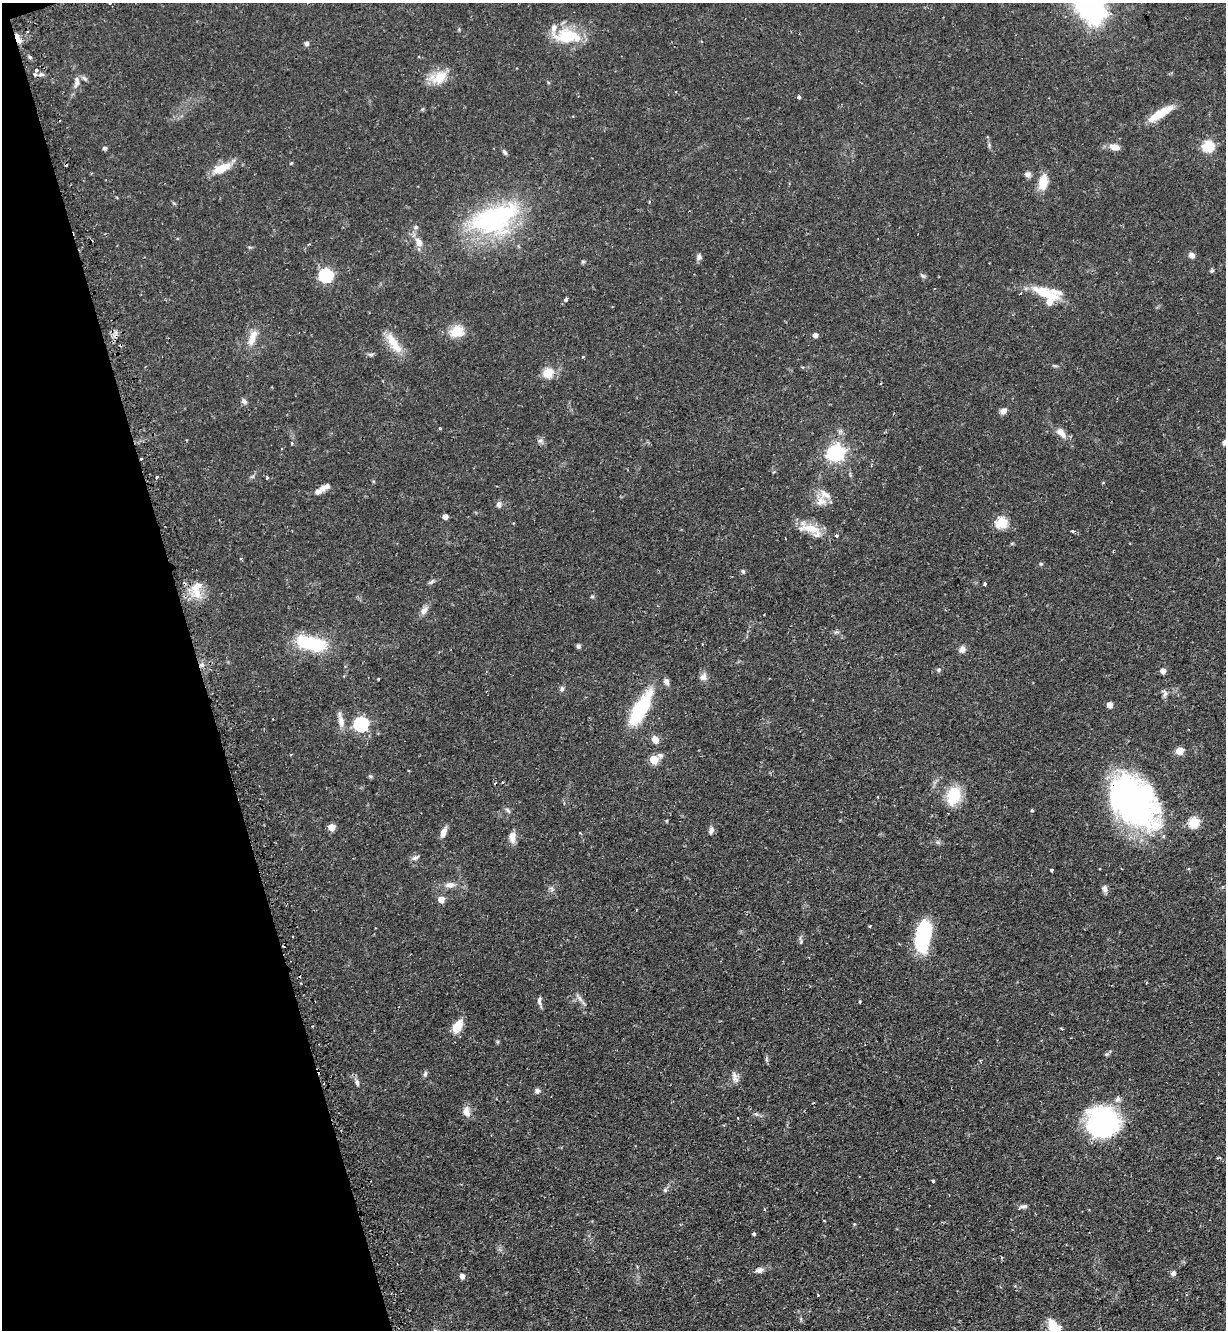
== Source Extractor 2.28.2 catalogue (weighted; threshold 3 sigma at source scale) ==
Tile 5 of 4 x 4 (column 1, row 2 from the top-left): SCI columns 171-1394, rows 2696-4023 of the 5366 x 5390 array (HDU 1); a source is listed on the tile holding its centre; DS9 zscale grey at full resolution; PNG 1228 x 1332 px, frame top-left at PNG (2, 3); no overlay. Shown black and unused: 16% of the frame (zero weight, under 2 of 3 exposures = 4% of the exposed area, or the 3 px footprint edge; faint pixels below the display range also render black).
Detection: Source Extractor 2.28.2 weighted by HDU 2 'WHT'; one run over the whole footprint, this tile lists its part. Background 0.0476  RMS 0.0044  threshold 0.0197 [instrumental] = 3 sigma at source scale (4.5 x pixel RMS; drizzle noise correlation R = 1.50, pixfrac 1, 0.05/0.05 arcsec/px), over >= 5 px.
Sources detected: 136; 1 inside a brighter object's white glare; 6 cosmic-ray / hot-pixel residue — not listed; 7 inside a brighter listed object's ellipse — not listed separately; the other 122 listed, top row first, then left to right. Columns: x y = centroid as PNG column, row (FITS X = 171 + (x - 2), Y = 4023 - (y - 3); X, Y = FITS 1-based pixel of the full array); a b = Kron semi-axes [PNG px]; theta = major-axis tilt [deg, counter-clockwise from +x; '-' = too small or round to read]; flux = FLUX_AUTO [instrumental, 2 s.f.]
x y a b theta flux
109 3 2 2 - 0.44
1089 3 30 17 -63 140
567 36 37 18 -2 15
18 38 14 5 -66 2.5
306 44 6 6 - 1
36 70 4 3 - 1.6
439 77 24 15 25 8.1
77 83 16 7 68 2.5
799 97 3 3 - 3.1
1160 113 30 8 32 9.9
1208 146 6 6 - 30
1115 147 11 7 -15 3.6
105 148 5 4 - 0.99
505 152 7 5 -56 0.99
291 163 4 4 - 0.4
221 168 23 10 24 7.8
1027 174 7 6 - 1.5
1043 182 13 8 82 9
494 219 46 25 21 72
416 227 5 5 - 0.83
419 242 14 9 -70 3.2
1192 255 6 5 - 2.1
699 257 7 6 - 1.3
583 262 5 5 - 0.59
1212 270 5 4 - 0.76
326 275 6 6 - 63
923 276 8 4 -37 0.74
1045 293 37 11 -23 12
1020 294 3 3 - 0.53
566 300 4 3 - 2.8
457 332 19 15 18 6.8
815 335 4 4 - 2.2
252 338 24 9 71 5.3
395 345 32 11 -53 7.3
371 355 6 5 - 0.76
548 373 5 5 - 21
244 401 8 6 -65 1.1
1004 411 8 7 - 2.2
440 428 4 3 - 0.39
1061 433 17 8 -47 3.5
540 441 6 6 - 1.1
1225 442 8 6 38 1.5
292 443 3 3 - 0.78
836 453 7 7 - 130
141 459 3 2 - 0.43
157 477 3 3 - 1.3
267 478 4 3 - 0.51
322 489 20 6 32 3.5
825 494 19 10 -31 4.1
499 504 8 6 87 1.3
445 517 4 4 - 2.8
1002 523 6 5 - 32
810 528 35 11 -7 8.2
1073 531 4 3 - 0.73
1041 564 5 4 - 0.55
743 571 5 4 - 0.85
431 582 9 4 33 0.84
985 584 3 3 - 0.73
197 593 15 10 -73 5.5
592 596 6 4 1 0.53
424 611 10 7 51 2.3
311 643 36 16 -12 23
578 646 6 5 - 0.8
962 649 9 8 - 1.9
203 665 5 4 - 1.7
939 670 6 5 - 0.77
1163 671 5 4 - 2.7
703 677 10 9 - 2
378 679 3 2 - 0.37
666 682 9 6 -66 1.7
562 689 7 5 88 0.93
1165 694 10 6 86 1.3
1110 705 5 4 - 3.7
640 709 39 13 61 29
341 721 18 8 -78 3.1
361 724 6 6 - 81
655 740 8 6 -60 3.4
1180 751 5 5 - 11
654 760 5 5 - 14
370 776 6 4 -42 0.6
953 796 22 15 74 12
1132 802 62 43 -53 110
508 810 9 4 -43 0.9
1032 810 4 3 - 0.59
1194 822 6 5 - 29
332 827 5 5 - 7.4
711 830 9 6 69 1.5
443 832 11 6 66 3
512 837 13 8 -88 3.3
415 858 11 6 23 1.3
1051 870 3 3 - 0.86
450 885 12 7 5 2.6
1105 889 10 7 -76 1.7
441 900 5 5 - 4.3
870 926 3 3 - 0.44
923 936 32 14 82 32
801 941 13 4 -76 0.89
579 998 12 5 -52 1.6
539 1000 12 5 90 1.2
860 1002 3 3 - 0.94
457 1026 13 8 58 8.7
425 1074 8 5 79 0.88
735 1077 16 7 -71 2.1
357 1082 9 5 -78 1.3
537 1091 7 6 - 1.2
1118 1099 10 7 57 1.7
466 1112 14 9 -76 3
756 1114 6 5 - 0.82
737 1118 2 2 - 0.38
1103 1122 27 26 - 74
1219 1158 6 3 9 0.4
933 1181 4 3 - 0.61
665 1190 6 5 - 0.73
1023 1206 12 5 7 1.2
824 1221 2 2 - 0.43
854 1224 4 4 - 0.43
754 1234 4 4 - 0.67
1002 1257 4 3 - 0.43
759 1270 8 6 7 1.9
1173 1273 6 6 - 1.3
462 1276 5 5 - 2.2
1052 1326 20 12 -81 5.6
Overlapping masked pixels (flux is a lower limit): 4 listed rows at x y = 18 38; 141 459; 203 665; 1132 802
Isophote crosses this tile's border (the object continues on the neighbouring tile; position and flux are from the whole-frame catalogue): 4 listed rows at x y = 109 3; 1089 3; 1225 442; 1052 1326